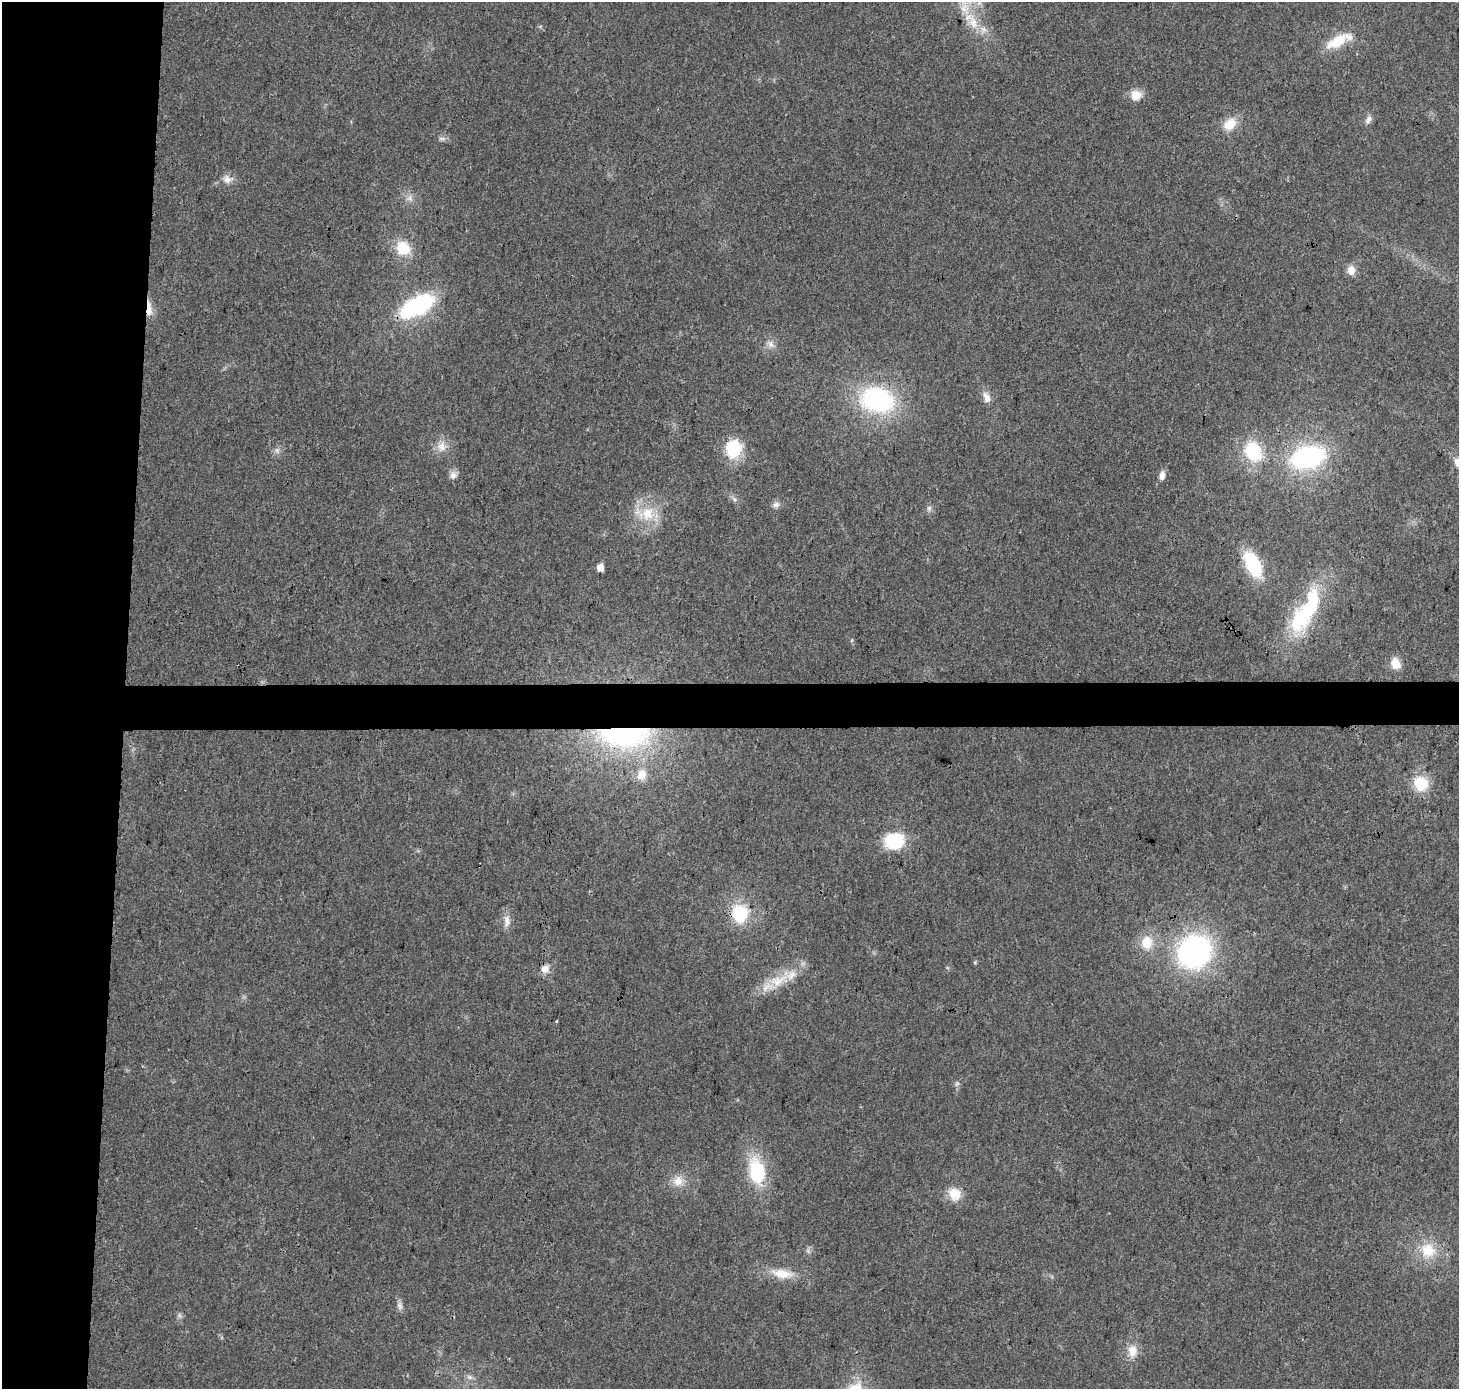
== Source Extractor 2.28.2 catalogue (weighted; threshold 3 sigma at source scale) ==
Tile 4 of 3 x 3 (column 1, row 2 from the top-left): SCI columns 9-1465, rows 1623-3009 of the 4379 x 4623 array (HDU 1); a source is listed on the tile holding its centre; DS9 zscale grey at full resolution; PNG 1461 x 1391 px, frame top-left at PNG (2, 2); no overlay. Shown black and unused: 11% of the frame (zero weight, under 3 of 4 exposures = <1% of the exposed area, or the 3 px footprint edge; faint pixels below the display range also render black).
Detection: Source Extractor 2.28.2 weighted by HDU 2 'WHT'; one run over the whole footprint, this tile lists its part. Background 0.0348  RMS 0.0041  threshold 0.0185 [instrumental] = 3 sigma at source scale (4.5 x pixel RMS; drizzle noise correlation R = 1.50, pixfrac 1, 0.0396/0.0396 arcsec/px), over >= 5 px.
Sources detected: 54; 1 too faint to see at this stretch — not listed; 1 inside a brighter listed object's ellipse — not listed separately; the other 52 listed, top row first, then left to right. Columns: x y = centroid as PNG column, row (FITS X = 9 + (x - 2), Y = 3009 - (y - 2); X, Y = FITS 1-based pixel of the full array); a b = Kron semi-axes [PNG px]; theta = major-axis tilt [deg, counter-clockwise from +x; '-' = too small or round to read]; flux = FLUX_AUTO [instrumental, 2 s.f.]
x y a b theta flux
973 23 26 13 -69 11
1337 41 31 14 30 11
1136 95 12 12 - 5.3
1368 119 12 7 57 1.9
1230 124 17 13 38 7.6
442 138 10 4 0 1.2
227 179 15 11 -2 3.5
410 198 9 8 - 2.1
403 248 17 14 -43 12
1351 270 10 9 - 4
417 306 27 13 28 63
149 309 22 7 -86 4.7
770 344 12 8 -45 2.5
987 397 13 8 -67 3.4
877 400 32 23 -12 62
442 446 14 13 - 4.6
733 449 18 15 82 20
1253 451 23 18 -61 22
1308 457 32 20 14 64
1458 463 12 7 -65 3.7
453 475 11 9 59 2.3
1162 475 10 6 79 2.9
734 499 7 6 - 1.2
776 505 9 8 - 1.8
929 508 8 6 88 1.2
647 514 24 20 16 13
1253 564 23 12 -64 25
600 568 5 5 - 8
1306 611 64 20 60 48
852 640 6 3 72 0.44
1395 664 11 9 -74 6
624 735 61 27 -2 92
642 774 15 12 71 5.8
1421 783 14 13 - 14
895 841 20 16 7 22
740 913 15 14 - 24
507 921 17 8 -84 3.4
1147 942 17 15 87 8.8
1194 952 34 30 46 90
545 969 12 11 - 3.3
778 981 31 15 18 12
556 1021 3 3 - 1.1
957 1084 8 6 69 1.1
757 1171 24 15 -79 28
678 1181 15 14 - 5.1
955 1194 14 12 -50 8.6
1428 1250 21 20 - 12
782 1274 31 12 -9 9.2
400 1306 12 7 -74 1.8
180 1315 8 6 -56 1.1
1132 1351 16 12 86 6
470 1377 9 6 -26 1.5
Overlapping masked pixels (flux is a lower limit): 3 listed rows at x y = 149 309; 624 735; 778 981
Isophote crosses this tile's border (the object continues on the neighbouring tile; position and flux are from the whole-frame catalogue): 2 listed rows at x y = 973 23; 1458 463